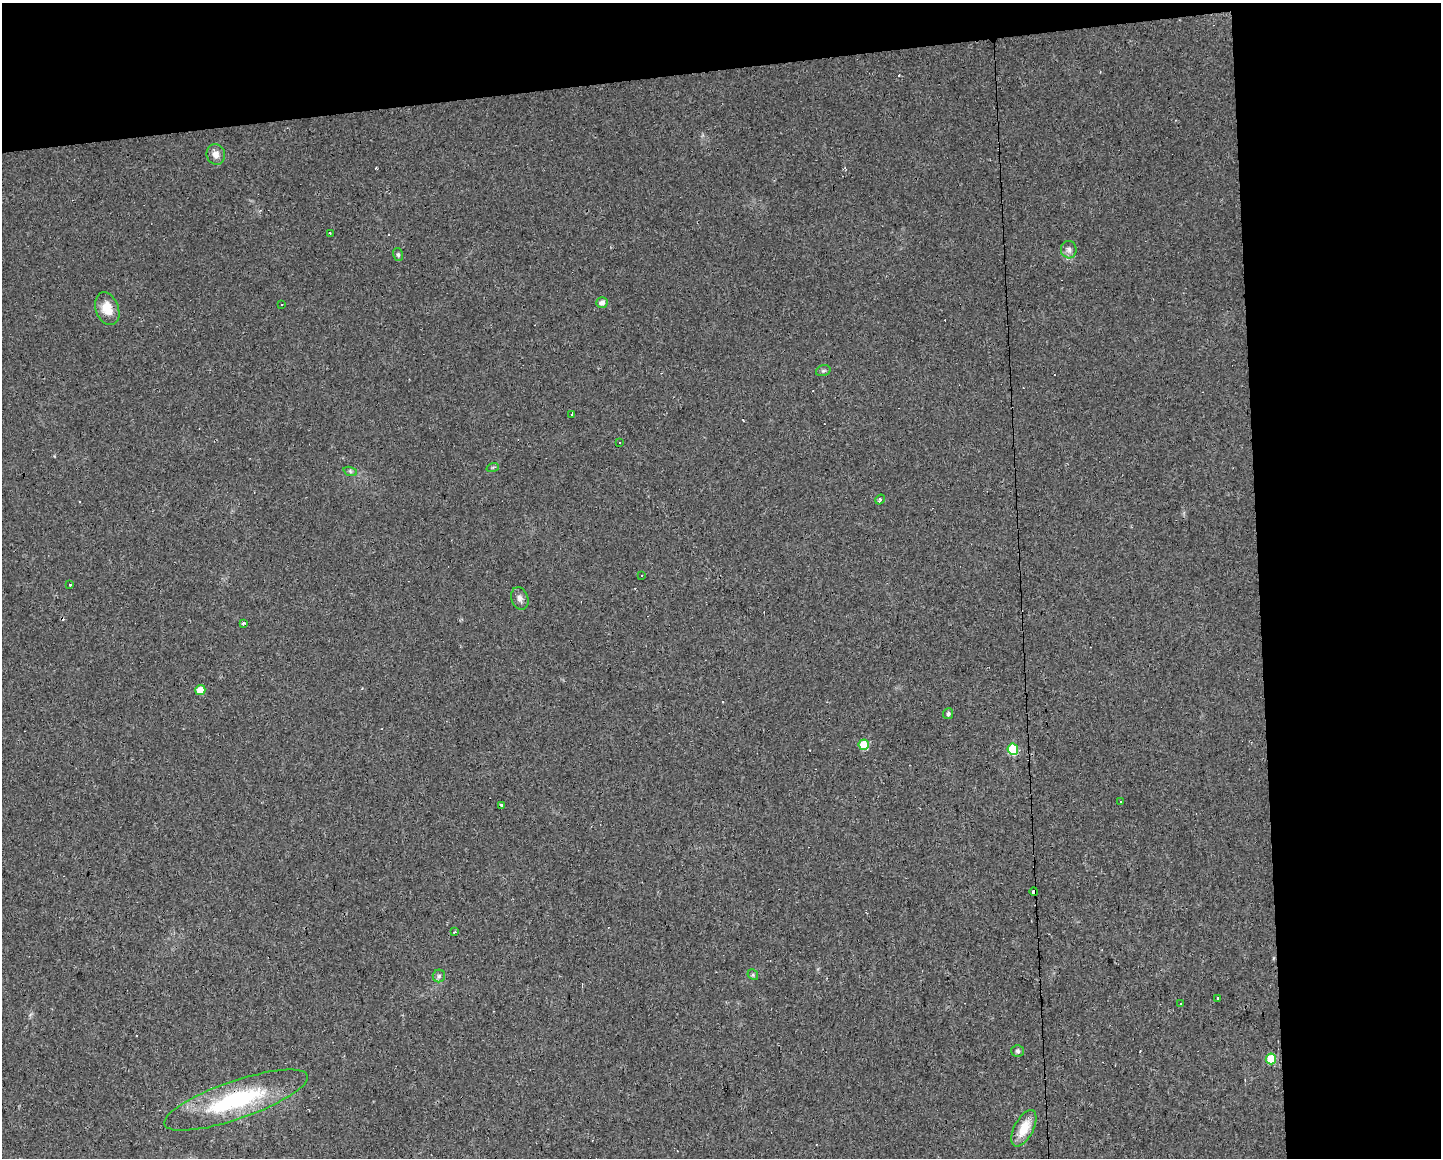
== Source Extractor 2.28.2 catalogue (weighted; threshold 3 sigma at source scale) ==
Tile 3 of 3 x 4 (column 3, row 1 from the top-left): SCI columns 2897-4335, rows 3471-4626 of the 4387 x 4755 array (HDU 1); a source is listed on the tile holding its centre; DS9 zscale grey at full resolution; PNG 1443 x 1160 px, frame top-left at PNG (2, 3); each listed source drawn as its Kron ellipse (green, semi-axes under 4 px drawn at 4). Shown black and unused: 19% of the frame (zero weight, under 2 of 3 exposures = <1% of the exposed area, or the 3 px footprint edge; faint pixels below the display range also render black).
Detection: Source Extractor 2.28.2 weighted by HDU 2 'WHT'; one run over the whole footprint, this tile lists its part. Background 0.0171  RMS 0.006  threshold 0.027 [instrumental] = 3 sigma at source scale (4.5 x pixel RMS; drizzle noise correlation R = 1.50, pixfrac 1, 0.0396/0.0396 arcsec/px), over >= 5 px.
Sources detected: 46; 13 cosmic-ray / hot-pixel residue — neither listed nor drawn; the other 33 listed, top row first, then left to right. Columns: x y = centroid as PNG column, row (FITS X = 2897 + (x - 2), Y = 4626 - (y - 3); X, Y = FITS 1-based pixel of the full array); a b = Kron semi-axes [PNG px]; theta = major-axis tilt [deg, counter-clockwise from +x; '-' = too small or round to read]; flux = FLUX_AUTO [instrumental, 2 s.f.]
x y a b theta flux
216 154 10 9 - 3.8
330 233 2 2 - 0.55
1069 250 9 8 - 2.4
398 255 6 5 - 1.1
602 302 6 5 - 2.7
282 305 3 3 - 1.1
107 309 17 11 -70 9.8
823 371 7 5 17 1.2
572 414 3 2 - 0.65
620 442 3 2 - 0.85
493 467 6 4 19 0.77
350 471 7 4 -19 1.1
880 499 5 3 - 1.1
641 575 3 2 - 0.42
70 584 3 2 - 5.7
520 598 11 8 -71 2.5
244 623 4 3 - 1.4
200 690 5 5 - 10
948 714 5 5 - 1.5
864 745 5 5 - 18
1013 749 6 5 - 31
1121 802 3 2 - 1
501 805 3 3 - 6.8
1034 892 4 3 - 3.8
455 932 3 2 - 0.71
753 975 6 4 -47 0.97
439 976 6 6 - 1.2
1217 998 3 3 - 6.5
1180 1004 2 2 - 0.59
1018 1051 6 6 - 1.2
1271 1059 5 5 - 19
236 1100 76 19 19 66
1024 1128 20 9 63 12
Overlapping masked pixels (flux is a lower limit): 2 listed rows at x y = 1034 892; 236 1100